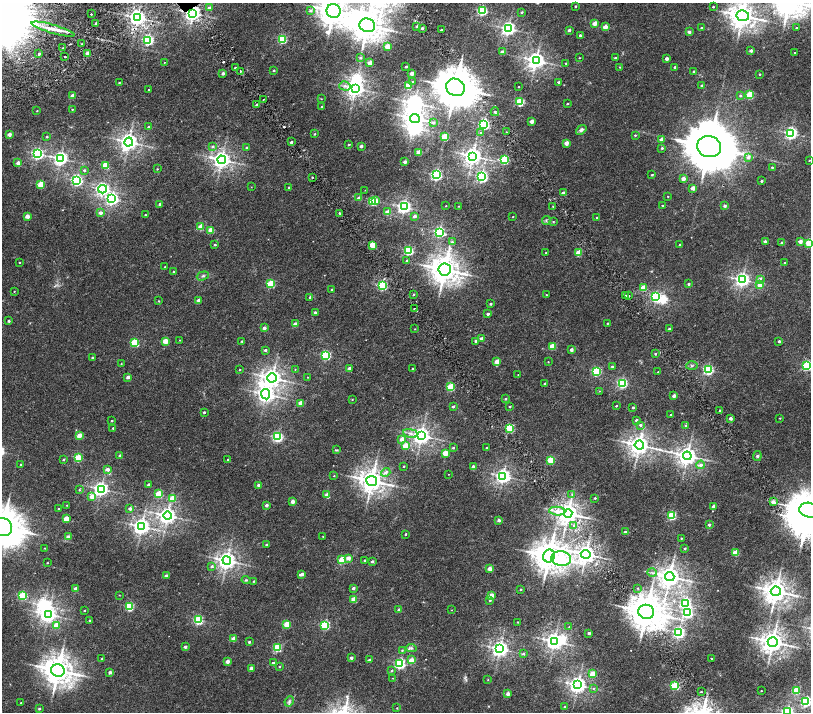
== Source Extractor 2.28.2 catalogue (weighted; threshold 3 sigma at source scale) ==
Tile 6 of 4 x 4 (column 2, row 2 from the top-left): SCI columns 1619-3236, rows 3175-4593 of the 6477 x 6411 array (HDU 1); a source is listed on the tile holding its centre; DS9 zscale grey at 2 x 2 block average (1 PNG px = mean of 2 x 2 image px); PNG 813 x 714 px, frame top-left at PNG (2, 3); each listed source drawn as its Kron ellipse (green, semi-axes under 4 px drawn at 4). Shown black and unused: <1% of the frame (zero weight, under 2 of 4 exposures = <1% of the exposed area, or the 3 px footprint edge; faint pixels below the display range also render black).
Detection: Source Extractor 2.28.2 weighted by HDU 2 'WHT'; one run over the whole footprint, this tile lists its part. Background 0.00651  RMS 0.0027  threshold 0.0123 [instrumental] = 3 sigma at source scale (4.5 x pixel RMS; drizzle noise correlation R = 1.50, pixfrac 1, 0.0396/0.0396 arcsec/px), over >= 5 px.
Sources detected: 415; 8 inside a brighter object's white glare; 2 cosmic-ray / hot-pixel residue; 2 long thin detections or spike segments (spike, bleed or trail) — neither listed nor drawn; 1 coinciding with a brighter row at this scale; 1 inside a brighter listed object's ellipse — not listed separately; the other 401 listed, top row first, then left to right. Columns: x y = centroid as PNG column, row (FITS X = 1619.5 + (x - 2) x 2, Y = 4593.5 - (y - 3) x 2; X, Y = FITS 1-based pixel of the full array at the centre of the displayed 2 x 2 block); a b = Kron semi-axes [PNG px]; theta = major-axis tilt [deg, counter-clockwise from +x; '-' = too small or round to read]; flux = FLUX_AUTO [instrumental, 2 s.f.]
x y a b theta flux
575 6 2 2 - 0.72
713 7 2 2 - 0.57
209 8 3 2 - 1.4
482 10 3 3 - 61
310 11 4 3 - 1.3
334 11 7 7 - 820
522 12 2 2 - 0.72
193 13 4 3 - 220
91 14 2 2 - 0.7
743 16 6 5 - 540
137 18 4 4 - 230
96 23 2 2 - 1.7
595 23 2 2 - 6
367 25 8 7 - 920
417 26 2 2 - 2.1
605 27 2 2 - 6
422 28 2 2 - 1.3
702 28 2 2 - 1.3
797 28 2 2 - 0.72
53 29 22 4 -16 6.4
508 29 4 4 - 160
441 30 2 2 - 0.8
569 30 2 2 - 1.9
689 32 2 2 - 2.2
580 35 2 2 - 1.2
282 39 3 3 - 38
148 40 3 3 - 78
82 44 2 2 - 0.28
387 46 3 2 - 8.7
63 48 2 2 - 0.36
751 51 2 2 - 2.1
502 52 3 2 - 2.4
88 53 2 2 - 6.2
795 53 2 2 - 0.47
39 54 2 2 - 1.6
65 56 2 2 - 1.3
360 58 3 3 - 0.7
579 58 2 2 - 0.31
615 58 3 2 - 0.58
667 58 2 2 - 3.1
536 60 4 4 - 280
164 62 2 2 - 0.19
370 63 2 2 - 7.6
566 63 2 2 - 0.39
406 66 2 2 - 0.64
620 67 3 3 - 0.4
675 67 2 2 - 1.1
235 68 2 2 - 1.9
274 70 2 2 - 0.58
240 71 2 2 - 0.65
694 71 2 2 - 0.96
223 73 2 2 - 1.9
412 73 2 2 - 4.4
760 74 2 2 - 0.55
413 81 3 2 - 0.54
559 82 2 2 - 1.1
119 83 2 2 - 0.45
702 85 2 2 - 0.86
345 86 6 4 -16 1.6
408 86 3 3 - 13
455 87 9 8 - 1800
519 87 2 2 - 0.21
355 88 4 4 - 260
149 90 3 2 - 0.52
750 95 3 3 - 25
72 96 2 2 - 5.2
740 96 3 2 - 0.67
264 99 2 2 - 0.63
321 99 3 2 - 0.25
520 102 3 3 - 32
567 103 2 2 - 0.49
256 104 2 2 - 1.2
322 106 2 2 - 0.46
72 109 2 2 - 0.32
37 111 2 2 - 0.31
495 112 4 2 - 0.53
415 118 5 4 - 310
532 121 2 2 - 4.5
433 123 4 3 - 1.1
484 124 3 3 - 77
149 127 2 2 - 1.6
581 130 6 4 41 1.4
506 132 2 2 - 0.72
480 133 3 2 - 0.37
791 133 3 3 - 120
9 134 2 2 - 4
315 134 2 2 - 0.57
635 135 3 2 - 0.59
47 137 2 2 - 0.51
445 137 3 3 - 21
661 139 2 2 - 2.6
129 142 4 4 - 280
291 142 2 2 - 1.5
566 143 2 2 - 5.5
349 144 2 2 - 0.65
213 146 3 3 - 0.95
361 146 2 2 - 1.7
709 147 12 10 -13 3100
246 148 3 2 - 0.65
662 148 2 2 - 0.89
419 152 2 2 - 8.8
38 154 3 3 - 99
473 156 4 4 - 290
748 157 3 3 - 2.3
61 158 4 4 - 140
222 160 4 4 - 290
504 160 3 3 - 39
809 160 2 2 - 0.27
405 162 2 2 - 3.3
18 163 2 2 - 3.9
105 165 3 3 - 14
772 167 2 2 - 0.63
157 169 2 2 - 0.3
84 170 2 2 - 0.78
436 175 3 3 - 94
652 175 2 2 - 0.57
312 177 2 2 - 0.46
482 177 3 3 - 81
683 179 2 2 - 4.5
77 181 3 3 - 89
761 181 2 2 - 0.65
41 184 3 3 - 19
251 187 2 2 - 0.16
289 188 2 2 - 0.89
693 188 2 2 - 5.1
103 189 4 4 - 110
365 190 2 2 - 0.15
563 193 2 2 - 3.8
668 196 2 2 - 0.32
359 198 2 2 - 4.6
112 199 4 4 - 120
373 201 3 3 - 30
376 201 2 2 - 4
160 204 2 2 - 1.1
662 205 3 2 - 0.38
446 206 2 2 - 0.31
459 206 2 2 - 0.24
553 206 2 2 - 0.25
725 206 2 2 - 1.5
404 207 4 3 - 150
388 212 2 2 - 7.6
100 213 3 2 - 2.9
339 213 2 2 - 0.63
145 215 2 2 - 0.41
27 216 2 2 - 6.2
415 216 2 2 - 2.1
513 217 2 2 - 0.27
597 218 2 2 - 0.77
546 221 4 3 - 0.53
553 222 3 2 - 0.33
201 227 3 2 - 12
211 230 3 2 - 12
439 232 4 3 - 73
765 241 2 2 - 1.2
800 241 2 2 - 5.3
452 242 4 3 - 0.89
781 243 3 3 - 0.92
809 243 3 3 - 19
680 244 3 2 - 0.8
215 245 2 2 - 0.92
372 245 3 2 - 15
409 251 3 3 - 52
546 253 2 2 - 0.27
579 253 3 2 - 12
407 260 3 2 - 0.54
19 262 2 2 - 0.34
784 263 2 2 - 0.4
165 267 2 2 - 0.37
445 270 6 6 - 730
173 272 2 2 - 0.65
203 276 6 3 18 0.98
760 279 3 3 - 1.7
742 280 4 4 - 170
271 284 3 3 - 26
689 284 2 2 - 1.1
760 285 2 2 - 5.9
382 286 4 3 - 51
643 288 3 2 - 11
332 289 2 2 - 0.77
14 291 2 2 - 0.24
414 294 2 2 - 0.71
546 295 2 2 - 0.22
625 296 3 2 - 1.1
629 296 2 2 - 0.67
310 297 3 2 - 0.99
656 297 3 3 - 62
199 300 2 2 - 3.1
159 301 2 2 - 0.4
491 304 2 2 - 1.1
414 309 3 2 - 0.42
315 312 2 2 - 1.5
488 314 2 2 - 1.6
9 321 2 2 - 1
608 323 2 2 - 0.43
295 324 2 2 - 4.1
264 328 2 2 - 2.6
415 329 2 2 - 0.23
669 329 3 2 - 1
482 339 2 2 - 4.6
180 340 2 2 - 0.25
165 341 3 2 - 9.9
242 341 2 2 - 0.49
476 341 2 2 - 1.6
779 341 2 2 - 1.3
135 343 3 3 - 31
552 346 3 2 - 13
265 350 2 2 - 1.4
571 350 2 2 - 2.7
655 354 3 2 - 0.54
326 355 3 3 - 56
92 358 3 3 - 0.54
497 362 2 2 - 7.1
548 362 2 2 - 0.23
121 364 3 2 - 0.23
692 366 6 2 2 0.65
807 366 3 3 - 48
612 367 2 2 - 0.77
350 368 2 2 - 3.5
295 369 2 2 - 0.21
412 369 2 2 - 0.65
240 370 2 2 - 0.32
708 370 3 3 - 65
596 371 3 3 - 48
658 372 2 2 - 0.5
518 375 2 2 - 0.17
128 377 2 2 - 3.4
308 377 2 2 - 0.22
272 378 5 4 - 330
622 383 3 3 - 63
545 384 2 2 - 1.2
451 387 3 3 - 24
599 391 3 2 - 0.22
266 394 5 4 - 220
674 396 2 2 - 3.9
352 399 2 2 - 0.41
505 399 2 2 - 0.92
301 403 2 2 - 6.3
453 406 2 2 - 1.2
510 406 2 2 - 0.71
616 406 2 2 - 0.46
633 407 2 2 - 0.68
720 410 2 2 - 1.9
204 412 2 2 - 0.9
671 415 2 2 - 0.59
730 418 2 2 - 2.1
780 418 2 2 - 0.34
636 420 2 2 - 0.93
112 421 2 2 - 0.67
640 425 3 3 - 1.3
686 425 3 3 - 0.55
113 428 2 2 - 0.69
510 428 3 3 - 39
410 433 7 4 -11 1.8
79 436 3 2 - 7.7
421 436 4 4 - 270
277 437 3 3 - 70
402 439 2 2 - 5.7
639 445 4 4 - 390
405 446 3 2 - 10
453 448 2 2 - 0.84
487 448 2 2 - 0.41
336 450 4 3 - 0.49
445 453 3 2 - 11
120 456 2 2 - 2.3
687 456 4 4 - 330
757 456 5 4 - 0.94
78 458 3 3 - 30
228 459 2 2 - 0.68
63 460 2 2 - 0.83
551 460 3 3 - 22
21 465 2 2 - 0.27
701 465 4 4 - 1.4
404 466 2 2 - 0.42
473 466 2 2 - 1.1
108 469 3 2 - 2.4
386 472 5 3 - 1.6
448 474 2 2 - 0.18
334 476 2 2 - 0.26
503 476 4 4 - 170
372 481 5 5 - 520
148 484 2 2 - 1.1
259 485 2 2 - 3.8
101 489 4 4 - 160
79 490 3 2 - 0.5
159 494 3 3 - 18
572 494 4 3 - 0.64
327 495 2 2 - 7.9
92 497 3 3 - 5.4
172 498 3 3 - 13
595 498 3 2 - 0.61
292 502 2 2 - 4.3
773 502 2 2 - 4.9
67 505 2 2 - 0.24
266 505 2 2 - 2.3
713 506 2 2 - 2.7
130 508 2 2 - 2.1
59 509 2 2 - 0.65
809 510 10 7 -11 1300
557 511 8 4 -5 3.1
568 514 4 4 - 460
672 515 3 3 - 39
167 516 4 4 - 240
66 519 3 2 - 11
499 520 2 2 - 2
574 525 4 3 - 1.2
709 525 2 2 - 1.6
141 526 4 4 - 240
3 527 10 9 - 1700
625 532 2 2 - 1.1
406 534 2 2 - 0.63
323 536 2 2 - 0.25
68 537 2 2 - 4.4
681 538 2 2 - 0.34
266 545 2 2 - 1.2
45 548 2 2 - 0.27
685 548 2 2 - 0.75
736 553 3 3 - 15
586 554 5 4 - 320
549 556 6 6 - 840
348 558 2 2 - 4.6
561 559 10 7 -8 34
342 560 3 3 - 17
365 560 2 2 - 0.55
227 561 4 4 - 300
372 561 2 2 - 1.6
47 563 2 2 - 0.34
212 566 3 3 - 1.1
490 569 2 2 - 5.9
652 573 5 2 - 0.71
302 574 4 2 - 2.8
166 576 2 2 - 2.6
670 576 4 4 - 420
246 580 4 4 - 0.61
253 581 2 2 - 0.34
353 588 2 2 - 1.8
638 588 3 3 - 0.46
76 589 2 2 - 3
521 589 2 2 - 0.48
776 591 5 5 - 510
119 595 3 2 - 0.22
22 596 3 3 - 33
491 596 2 2 - 9.5
354 599 3 2 - 10
490 600 3 2 - 0.86
686 603 4 3 - 79
129 607 3 3 - 41
84 610 2 2 - 0.38
399 610 2 2 - 3.4
451 610 2 2 - 0.2
646 612 8 7 - 1300
687 613 3 3 - 70
48 614 4 4 - 200
90 620 2 2 - 0.62
198 620 3 3 - 52
518 622 2 2 - 0.29
287 624 3 3 - 16
56 625 3 2 - 7.1
325 625 3 3 - 50
569 627 2 2 - 0.39
679 632 3 3 - 98
589 633 2 2 - 1.7
234 639 2 2 - 6.9
554 641 4 4 - 250
249 642 2 2 - 1.1
773 642 5 4 - 460
185 647 2 2 - 1.7
277 648 3 3 - 36
411 648 5 4 - 1
500 649 4 4 - 230
402 650 3 3 - 0.61
523 654 3 3 - 0.88
351 658 2 2 - 1.9
712 658 2 2 - 0.35
102 659 2 2 - 0.68
369 660 2 2 - 1.1
411 660 2 2 - 6.9
227 661 2 2 - 3.8
273 663 2 2 - 0.82
400 664 3 3 - 73
279 666 2 2 - 0.53
251 668 2 2 - 3.9
58 670 7 6 - 810
392 671 3 3 - 0.5
110 672 2 2 - 2.4
592 674 3 3 - 12
393 678 2 2 - 0.15
488 680 2 2 - 0.19
578 685 4 4 - 240
675 685 3 3 - 36
593 688 3 2 - 0.42
796 690 3 3 - 21
761 691 2 2 - 0.26
701 692 2 2 - 0.52
508 694 2 2 - 3.6
289 701 5 4 - 1.1
806 701 3 3 - 72
21 703 2 2 - 0.43
564 707 2 2 - 0.75
397 708 2 2 - 0.25
39 709 2 2 - 0.74
787 712 3 3 - 110
Overlapping masked pixels (flux is a lower limit): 2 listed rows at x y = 193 13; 646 612
Isophote crosses this tile's border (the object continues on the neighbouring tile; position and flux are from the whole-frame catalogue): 8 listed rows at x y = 334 11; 743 16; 809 243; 807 366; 809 510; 3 527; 806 701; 787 712
Diffuse or blended objects may show on this block-average render without a row.